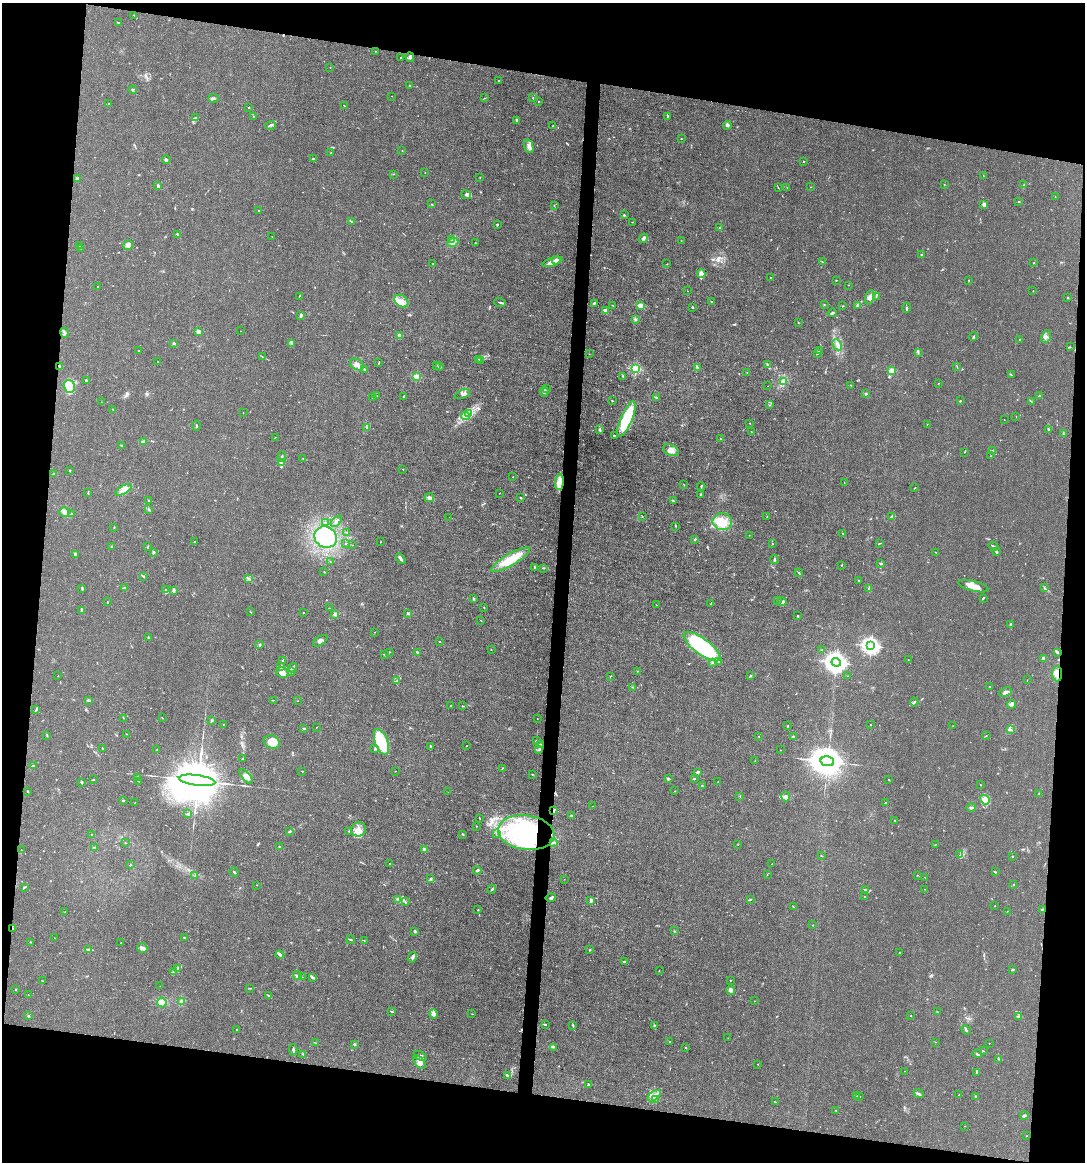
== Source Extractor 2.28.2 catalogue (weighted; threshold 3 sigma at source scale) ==
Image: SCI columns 112-4443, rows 1-4638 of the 4666 x 4638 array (HDU 1 of 3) = the unmasked area's bounding box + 8 px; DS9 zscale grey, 4 x 4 block average (1 PNG px = mean of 4 x 4 image px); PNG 1087 x 1164 px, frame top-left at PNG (2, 3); each listed source drawn as its Kron ellipse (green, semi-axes under 4 px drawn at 4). Shown black and unused: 19% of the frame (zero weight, under 3 of 4 exposures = <1% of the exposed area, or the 3 px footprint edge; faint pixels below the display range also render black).
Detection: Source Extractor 2.28.2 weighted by HDU 2 'WHT'. Background 0.0154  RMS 0.0025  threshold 0.0113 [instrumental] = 3 sigma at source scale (4.5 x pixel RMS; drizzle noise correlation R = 1.50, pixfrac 1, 0.05/0.05 arcsec/px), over >= 5 px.
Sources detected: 651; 1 too faint to see at this stretch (4 x 4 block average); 8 inside a brighter object's white glare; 4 cosmic-ray / hot-pixel residue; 3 long thin detections or spike segments (spike, bleed or trail) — neither listed nor drawn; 16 coinciding with a brighter row at this scale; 58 inside a brighter listed object's ellipse — not listed separately; of the other 561, all 500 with FLUX_AUTO >= 0.357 (the completeness limit of this list) listed and drawn (61 fainter detections not listed), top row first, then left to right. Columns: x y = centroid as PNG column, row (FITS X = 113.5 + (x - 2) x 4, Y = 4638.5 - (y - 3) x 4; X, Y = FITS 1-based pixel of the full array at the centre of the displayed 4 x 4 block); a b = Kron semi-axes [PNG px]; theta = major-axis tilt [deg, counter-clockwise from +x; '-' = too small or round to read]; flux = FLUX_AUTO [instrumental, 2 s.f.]
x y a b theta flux
134 15 2 2 - 0.88
118 23 2 2 - 1.7
375 51 2 2 - 0.52
410 57 5 3 - 2.9
401 58 2 2 - 0.72
330 67 2 2 - 0.86
499 81 2 2 - 0.67
409 86 2 2 - 1.3
133 90 4 2 - 1.9
392 96 2 2 - 0.42
214 98 5 2 - 2.7
484 98 2 2 - 0.44
533 98 2 2 - 0.76
538 102 2 2 - 0.62
109 104 2 2 - 1.3
344 106 2 2 - 0.5
249 107 2 2 - 0.75
254 116 2 2 - 0.41
668 116 3 2 - 1.2
195 118 4 2 - 1.3
516 120 4 2 - 2.2
270 125 5 3 - 2.9
727 125 4 3 - 2.1
553 126 2 2 - 1.5
681 139 2 2 - 0.94
529 146 7 4 -75 6.1
402 151 2 2 - 0.6
330 153 2 2 - 0.47
313 159 2 2 - 1.6
166 160 4 2 - 1.8
804 162 2 2 - 0.81
425 172 2 2 - 0.45
393 174 2 2 - 0.38
983 175 2 2 - 0.37
78 178 4 2 - 1.7
480 178 2 2 - 0.62
944 184 2 2 - 0.4
1024 184 3 2 - 0.92
158 186 3 2 - 3.1
778 187 3 2 - 0.61
787 187 2 2 - 0.58
811 187 2 2 - 0.42
466 195 5 3 - 3.4
1055 197 2 2 - 0.68
1019 202 2 2 - 1.6
431 204 2 2 - 0.59
984 204 3 2 - 8.6
554 205 2 2 - 0.42
258 211 2 2 - 1
624 215 2 2 - 1.5
352 222 2 2 - 1
632 222 2 2 - 0.51
497 224 2 2 - 2
720 228 4 3 - 1.8
177 234 3 2 - 2.8
272 236 2 2 - 0.36
643 238 5 2 - 5.5
452 240 2 2 - 1.1
681 240 2 2 - 0.43
453 243 6 3 21 4.1
475 243 2 2 - 0.6
128 245 5 3 - 4.3
80 246 2 2 - 0.59
81 249 2 2 - 0.69
921 255 2 2 - 1.1
556 260 4 3 - 8.5
552 262 10 3 18 7.2
822 262 3 2 - 1
1034 263 2 2 - 0.88
433 264 2 2 - 0.88
667 264 2 2 - 0.55
701 273 4 3 - 9.9
770 277 2 2 - 0.52
836 280 2 2 - 0.96
968 280 2 2 - 0.47
848 285 2 2 - 0.41
98 286 2 2 - 0.56
687 291 2 2 - 0.51
1033 291 2 2 - 0.72
299 296 2 2 - 0.57
870 297 7 4 74 7.9
876 297 2 2 - 0.47
1068 297 2 2 - 1.8
401 301 8 5 -37 11
712 301 2 2 - 0.6
500 303 6 2 -21 1.9
594 303 4 2 - 2.6
613 305 2 2 - 0.49
640 305 2 2 - 49
824 305 2 2 - 0.41
843 306 2 2 - 0.63
857 306 3 2 - 1
692 307 2 2 - 1.1
906 308 5 2 - 1.6
606 310 2 2 - 12
832 313 4 2 - 2.1
301 315 4 3 - 2.5
635 319 3 2 - 1.5
798 323 2 2 - 0.5
198 331 4 3 - 5.6
241 331 2 2 - 0.38
64 333 5 3 - 3.3
400 335 4 2 - 3.8
973 336 4 2 - 1.5
1046 336 6 4 69 4.9
1019 339 2 2 - 0.73
174 343 2 2 - 2.8
291 343 3 2 - 2.3
837 345 6 3 -60 4.8
1070 347 3 2 - 0.7
139 351 2 2 - 0.55
819 351 3 2 - 1.7
918 352 4 2 - 1.5
818 353 3 2 - 1.6
589 354 2 2 - 0.4
262 357 3 2 - 0.71
478 359 3 2 - 0.6
480 360 2 2 - 0.72
158 361 2 2 - 0.43
379 363 3 2 - 1
357 364 7 5 -31 7.4
768 364 2 2 - 1
436 365 2 2 - 0.92
60 366 3 2 - 1.8
440 367 2 2 - 2.7
957 367 2 2 - 0.69
697 368 3 2 - 1.6
364 369 3 2 - 1.3
636 369 2 2 - 160
892 371 2 2 - 50
747 372 2 2 - 0.51
1011 374 3 2 - 0.84
623 376 3 2 - 1.1
416 377 2 2 - 65
86 380 2 2 - 1.9
783 381 3 2 - 1.9
939 383 2 2 - 0.49
851 385 2 2 - 1.9
69 386 6 5 - 46
768 386 2 2 - 0.37
546 388 2 2 - 0.98
544 392 4 2 - 2.6
462 394 8 3 24 4.6
866 394 2 2 - 1.2
377 395 2 2 - 0.36
404 396 4 2 - 1.6
1040 396 4 2 - 2.8
656 397 2 2 - 2.8
373 398 3 2 - 1.6
612 401 2 2 - 1.1
960 401 2 2 - 1.2
1031 401 2 2 - 0.42
101 402 2 2 - 0.42
770 405 2 2 - 0.61
113 409 2 2 - 1
243 413 2 2 - 0.44
468 413 3 2 - 2.8
465 416 4 2 - 2.6
1016 416 2 2 - 0.43
626 419 19 5 67 100
1004 420 2 2 - 0.59
750 423 2 2 - 0.74
927 424 2 2 - 0.51
196 426 5 2 - 1.4
366 428 2 2 - 0.86
599 430 3 3 - 2.2
1049 430 2 2 - 3.4
751 431 2 2 - 0.57
1064 433 3 2 - 2
614 435 2 2 - 1.9
275 437 2 2 - 0.42
721 439 2 2 - 0.38
143 442 4 3 - 2.4
121 445 2 2 - 0.79
671 450 8 5 -25 12
993 451 3 2 - 1.3
964 452 2 2 - 0.66
991 456 3 2 - 0.6
282 457 5 2 - 2
303 459 2 2 - 0.42
281 462 3 3 - 3.3
403 469 2 2 - 0.67
70 470 3 2 - 0.83
54 474 3 2 - 1.4
513 477 2 2 - 0.51
559 482 8 3 84 23
844 482 2 2 - 0.43
684 485 2 2 - 0.57
701 486 4 2 - 1.3
914 488 3 2 - 0.75
124 490 9 4 29 9.8
88 493 2 2 - 0.98
499 493 2 2 - 0.81
700 495 3 2 - 1.3
429 498 5 3 - 4.1
521 498 2 2 - 2.1
149 501 2 2 - 5.7
674 501 3 2 - 1.4
149 509 2 2 - 0.64
64 512 5 4 - 5.2
72 513 2 2 - 0.7
767 516 2 2 - 0.51
449 517 2 2 - 0.37
642 517 2 2 - 0.74
892 517 4 3 - 2.8
336 521 7 3 48 3.4
722 522 9 8 - 20
325 523 3 2 - 1.1
675 526 2 2 - 0.63
114 527 2 2 - 0.85
347 532 2 2 - 0.76
843 533 2 2 - 0.88
749 535 2 2 - 0.42
326 537 11 10 - 180
695 539 3 2 - 2
194 542 2 2 - 0.93
380 542 2 2 - 0.45
772 543 2 2 - 0.51
879 543 3 2 - 1.3
345 544 2 2 - 0.53
353 545 2 2 - 0.37
993 546 5 2 - 2
111 547 2 2 - 0.63
148 547 2 2 - 0.58
153 552 2 2 - 3.5
935 552 2 2 - 0.58
996 552 3 2 - 2.1
75 554 2 2 - 4.6
401 559 6 2 -57 2.9
510 560 22 6 30 43
775 560 4 2 - 2.1
330 562 2 2 - 0.4
881 563 3 2 - 1.2
842 565 2 2 - 0.93
534 567 2 2 - 0.78
543 568 2 2 - 0.66
324 572 2 2 - 0.81
799 573 4 2 - 1.3
143 576 2 2 - 0.86
248 578 3 2 - 1.5
859 580 2 2 - 1.8
973 586 15 5 -15 17
82 588 4 2 - 1.5
124 588 3 2 - 1.4
869 588 4 2 - 2.2
1044 588 2 2 - 0.68
166 590 2 2 - 0.91
173 591 3 2 - 3.4
983 598 2 2 - 1.8
473 599 2 2 - 2.6
778 600 2 2 - 0.36
107 602 2 2 - 1.1
782 602 4 2 - 2.3
710 604 2 2 - 0.48
656 605 2 2 - 0.5
484 607 2 2 - 0.85
330 608 3 2 - 0.6
81 610 3 2 - 1.5
251 612 2 2 - 0.75
303 613 2 2 - 1.1
335 614 3 3 - 2.4
408 614 3 2 - 1.9
798 616 3 2 - 1
481 620 2 2 - 0.57
1011 624 2 2 - 12
375 632 2 2 - 0.62
148 637 2 2 - 4.9
320 641 8 2 34 4.2
439 641 2 2 - 1.9
260 645 2 2 - 1.9
871 646 3 3 - 670
702 647 22 8 -36 120
491 649 2 2 - 0.61
822 650 2 2 - 0.73
389 652 2 2 - 0.55
417 652 2 2 - 1.6
1057 652 4 2 - 2.6
384 655 2 2 - 0.99
1043 658 2 2 - 5.3
282 660 3 2 - 1
908 660 2 2 - 0.45
719 661 2 2 - 1.4
712 662 3 2 - 1.9
836 662 4 4 - 1400
281 667 2 2 - 1.4
292 668 5 2 - 3
292 671 3 2 - 0.82
637 671 2 2 - 0.63
282 672 6 5 - 7
1057 674 7 5 -87 9.7
751 675 2 2 - 1.3
58 676 2 2 - 0.7
610 676 3 2 - 0.62
848 676 2 2 - 0.44
1027 680 2 2 - 0.38
396 681 3 2 - 1.7
633 687 2 2 - 1
990 687 2 2 - 1.5
1005 692 7 4 22 5.3
88 700 3 2 - 1.5
273 700 2 2 - 0.67
298 701 2 2 - 0.44
914 702 4 2 - 2
1012 704 4 3 - 3.7
451 706 2 2 - 0.76
462 706 2 2 - 1.3
36 710 3 2 - 1.6
124 718 2 2 - 0.51
162 718 3 2 - 0.56
537 719 2 2 - 0.36
212 720 2 2 - 1.3
223 724 2 2 - 1
870 725 2 2 - 0.58
788 726 2 2 - 0.86
953 726 2 2 - 0.59
316 727 2 2 - 0.37
304 728 4 2 - 1.4
1010 729 2 2 - 2.5
127 734 3 2 - 0.76
47 735 2 2 - 0.99
759 736 2 2 - 0.51
986 736 2 2 - 0.47
793 737 4 2 - 2.7
536 741 2 2 - 1.5
272 742 8 6 -23 15
381 742 14 6 -69 76
541 744 3 2 - 1.6
466 746 2 2 - 0.65
431 747 3 2 - 1.3
102 748 2 2 - 1.1
375 749 2 2 - 1.2
157 750 3 2 - 1.3
539 750 2 2 - 1.2
780 750 2 2 - 0.52
242 759 2 2 - 0.85
755 761 2 2 - 0.43
827 761 7 4 -12 5600
33 766 2 2 - 4.4
502 768 3 2 - 0.85
302 771 3 2 - 0.92
395 771 2 2 - 0.45
698 772 3 2 - 2.9
532 774 2 2 - 0.68
246 776 9 3 -48 7.3
137 778 3 2 - 1.4
669 778 3 2 - 0.66
694 779 2 2 - 1.9
888 779 2 2 - 0.5
94 780 2 2 - 0.57
197 780 18 5 -8 24000
139 781 2 2 - 0.58
81 782 4 2 - 1.5
717 782 2 2 - 0.47
981 785 2 2 - 0.9
702 786 3 2 - 1.3
28 791 2 2 - 0.75
675 791 2 2 - 0.58
448 792 2 2 - 0.47
1039 794 3 2 - 1.3
740 796 2 2 - 0.52
786 796 5 3 - 3.7
123 800 2 2 - 4.5
985 800 5 4 - 6.4
135 803 2 2 - 1.2
885 803 3 2 - 0.58
593 806 2 2 - 0.48
971 808 5 2 - 2.7
554 810 3 2 - 2
188 814 3 3 - 1.6
571 816 3 2 - 1.8
480 818 2 2 - 0.68
895 820 2 2 - 0.82
476 826 2 2 - 0.91
359 829 7 7 - 11
289 831 2 2 - 0.71
349 831 2 2 - 1.2
497 833 3 2 - 2.1
526 833 28 17 -8 160
463 834 4 2 - 1.2
92 835 3 2 - 1.1
554 842 2 2 - 0.87
125 843 2 2 - 0.43
738 844 2 2 - 0.66
935 845 2 2 - 0.44
279 846 3 2 - 1.5
94 847 4 2 - 1.6
424 849 3 2 - 3
21 850 3 2 - 0.63
960 855 3 2 - 1.4
821 856 2 2 - 0.7
1012 857 2 2 - 0.69
389 863 2 2 - 0.58
771 864 2 2 - 0.41
130 865 3 2 - 1.6
477 870 4 2 - 2.5
234 872 5 2 - 1.6
995 872 3 2 - 1.1
767 875 2 2 - 0.4
917 875 2 2 - 0.66
195 876 2 2 - 0.81
925 877 2 2 - 0.67
431 879 3 2 - 1.5
564 879 2 2 - 0.41
1013 884 2 2 - 1.5
257 885 2 2 - 0.58
24 887 3 2 - 1.5
492 889 4 2 - 1.9
925 889 2 2 - 0.41
865 890 3 2 - 1.7
865 897 2 2 - 0.85
551 898 5 3 - 2.8
398 899 3 2 - 1.9
750 899 3 2 - 0.91
591 900 3 2 - 4.3
405 902 2 2 - 1.1
995 906 2 2 - 0.76
793 907 3 2 - 0.85
478 910 2 2 - 0.93
1043 910 4 2 - 2
1007 911 2 2 - 0.46
65 912 2 2 - 1.1
813 925 2 2 - 0.61
13 928 3 2 - 1.2
415 931 4 2 - 2
674 931 2 2 - 0.81
184 937 2 2 - 1.1
55 938 2 2 - 0.48
351 940 4 2 - 1.4
364 940 2 2 - 0.4
31 942 2 2 - 0.45
121 943 2 2 - 0.42
142 948 5 5 - 5
88 949 4 2 - 3
590 950 3 2 - 1.2
899 953 2 2 - 1.1
280 955 4 2 - 4.6
412 957 5 3 - 3.3
624 961 2 2 - 1.8
178 968 3 2 - 2
659 970 2 2 - 0.5
1012 970 3 2 - 1.4
174 971 4 3 - 2.6
297 976 4 3 - 3
302 977 2 2 - 0.87
312 978 3 2 - 2.7
730 980 2 2 - 0.54
43 981 2 2 - 0.65
160 986 2 2 - 0.37
250 988 3 2 - 1.1
16 989 2 2 - 1.1
731 990 5 4 - 4.9
28 995 2 2 - 0.38
269 996 2 2 - 1
754 1001 2 2 - 0.47
162 1002 5 4 - 10
181 1002 4 3 - 4.1
392 1011 3 2 - 1.5
937 1012 2 2 - 0.65
433 1014 5 3 - 7
472 1014 2 2 - 0.51
28 1016 2 2 - 5.7
911 1016 2 2 - 0.58
1019 1017 2 2 - 0.63
545 1024 2 2 - 0.79
573 1025 3 2 - 1.1
654 1026 3 2 - 1.5
237 1030 2 2 - 0.6
966 1030 5 2 - 2.8
728 1038 2 2 - 0.55
670 1041 2 2 - 0.84
936 1042 2 2 - 0.36
315 1043 2 2 - 0.56
989 1043 2 2 - 0.4
354 1044 2 2 - 1.2
553 1047 3 2 - 1.2
686 1047 2 2 - 0.83
293 1050 5 2 - 2.6
983 1051 2 2 - 0.9
303 1054 3 2 - 1
977 1054 5 2 - 1.6
420 1056 7 3 -29 3.6
998 1059 2 2 - 0.46
419 1062 8 4 -54 7.8
758 1064 2 2 - 0.58
905 1071 2 2 - 0.48
977 1073 3 2 - 1.8
508 1076 2 2 - 1.1
588 1085 2 2 - 3.6
919 1094 5 2 - 3.3
959 1095 2 2 - 0.44
654 1096 7 4 36 8
857 1096 3 2 - 1.2
975 1096 2 2 - 1.1
860 1097 2 2 - 0.56
655 1100 3 2 - 1.6
775 1102 2 2 - 0.92
836 1110 2 2 - 1.2
1024 1116 4 2 - 2
965 1126 2 2 - 0.4
1026 1136 2 2 - 0.43
Overlapping masked pixels (flux is a lower limit): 6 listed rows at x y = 60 366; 559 482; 1057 674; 554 810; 526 833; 13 928
Diffuse or blended objects may show on this block-average render without a row.